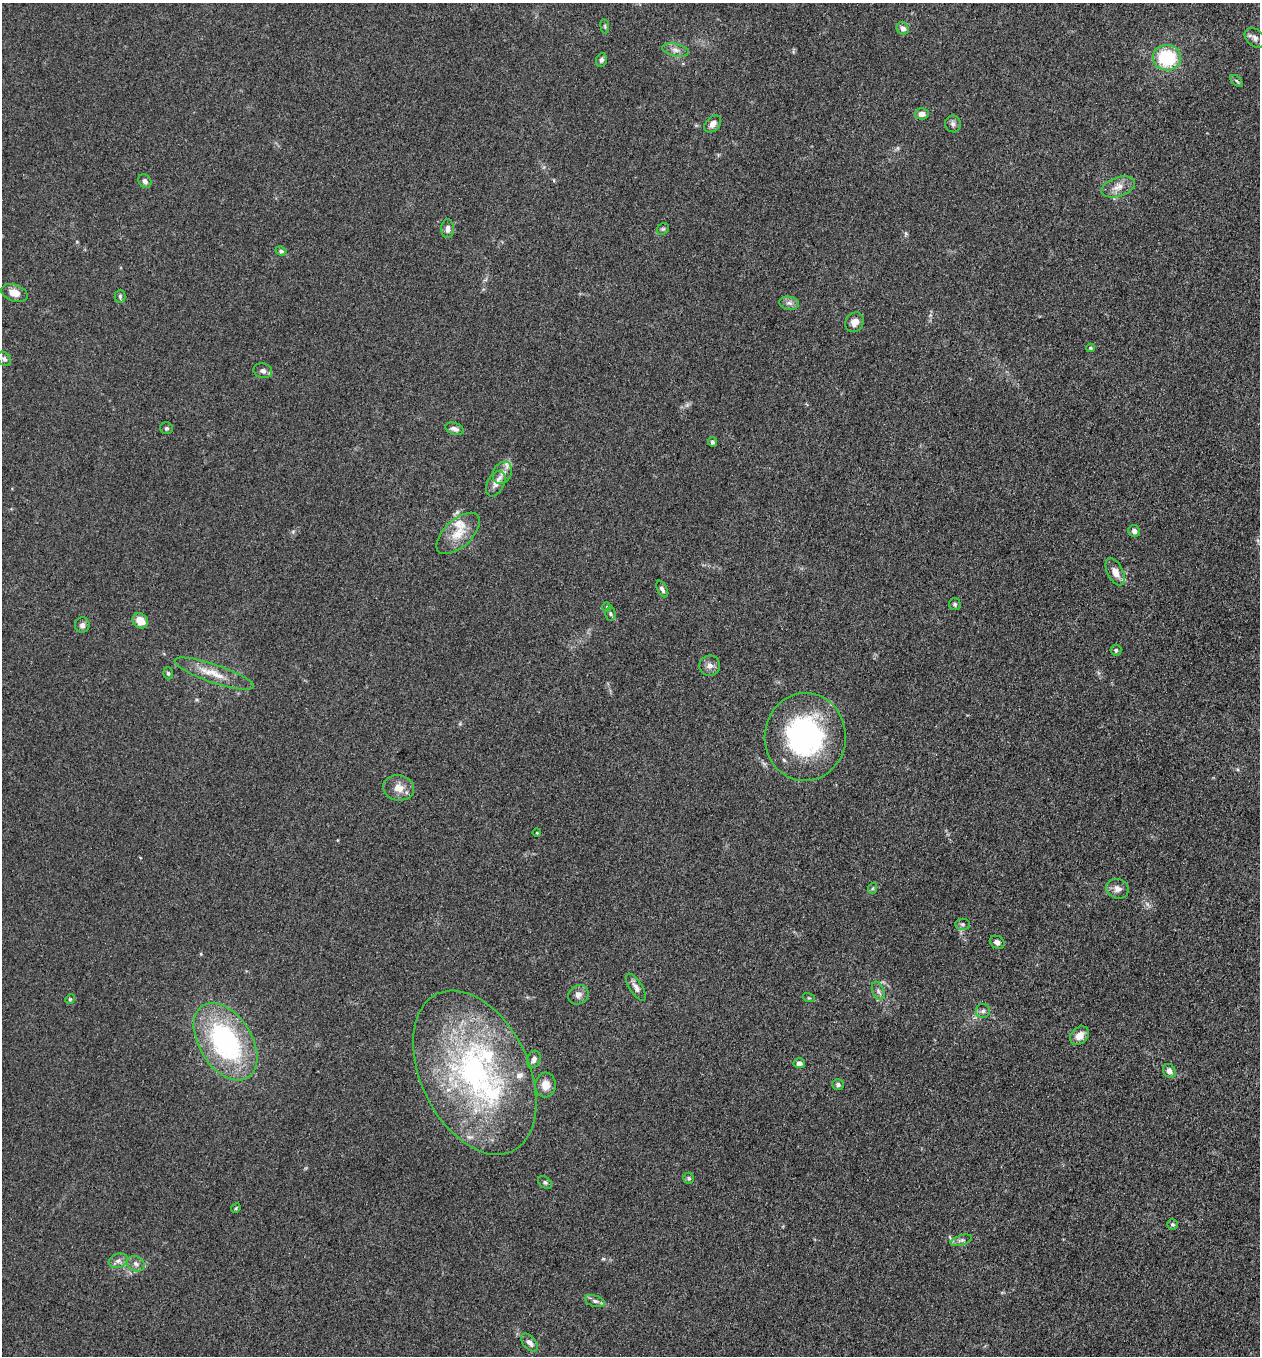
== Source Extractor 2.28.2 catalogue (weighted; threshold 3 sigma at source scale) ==
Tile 6 of 4 x 4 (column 2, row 2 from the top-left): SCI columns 1455-2712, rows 2723-4076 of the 5507 x 5462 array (HDU 1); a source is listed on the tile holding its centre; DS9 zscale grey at full resolution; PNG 1262 x 1358 px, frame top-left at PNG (2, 3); each listed source drawn as its Kron ellipse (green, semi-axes under 4 px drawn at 4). Nothing masked; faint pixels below the display range render black.
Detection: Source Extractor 2.28.2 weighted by HDU 2 'WHT'; one run over the whole footprint, this tile lists its part. Background 0.0767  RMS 0.0066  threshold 0.0296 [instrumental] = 3 sigma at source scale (4.5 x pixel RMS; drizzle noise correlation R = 1.50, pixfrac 1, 0.05/0.05 arcsec/px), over >= 5 px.
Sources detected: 77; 1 too faint to see at this stretch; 1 inside a brighter object's white glare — neither listed nor drawn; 5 inside a brighter listed object's ellipse — not listed separately; the other 70 listed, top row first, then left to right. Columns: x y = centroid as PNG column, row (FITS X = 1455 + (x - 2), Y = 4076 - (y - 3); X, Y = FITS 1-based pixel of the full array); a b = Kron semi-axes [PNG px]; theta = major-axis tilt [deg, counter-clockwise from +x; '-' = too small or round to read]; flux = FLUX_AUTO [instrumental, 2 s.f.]
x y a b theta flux
605 26 7 3 -82 0.86
903 28 6 5 - 3.1
1255 38 11 8 -42 2.6
675 50 13 6 -13 3.4
1167 58 14 13 - 37
601 60 7 5 66 1.8
1237 81 7 3 -42 0.95
922 114 7 5 3 4
713 124 10 6 46 4.2
953 124 8 8 - 2.4
145 181 7 6 - 2.1
1118 187 17 9 18 6.1
448 229 9 6 90 3
663 229 6 5 - 1.1
281 251 6 4 -26 1.3
14 293 13 8 -19 6.5
120 296 6 5 - 1.2
789 303 10 6 -10 2.6
855 322 10 9 - 4.7
1090 348 4 4 - 0.73
4 359 8 6 -48 1.8
263 371 9 7 -16 2.8
166 428 6 6 - 1.2
455 429 9 6 -19 2.7
712 442 5 4 - 1.5
502 473 11 9 60 4.9
496 484 14 8 63 4.4
1134 531 6 5 - 2.3
458 533 26 13 43 13
1115 572 14 8 -63 5.8
662 589 9 4 -63 2
955 604 6 6 - 1.2
607 607 5 4 - 0.71
610 613 7 5 -88 1.3
140 621 8 7 - 8.6
82 625 7 7 - 2.5
1116 650 5 5 - 1.1
710 666 10 10 - 3.4
168 673 6 4 -72 1.1
214 674 41 9 -19 12
805 737 44 40 88 110
399 788 15 12 -9 6.8
537 833 4 3 - 0.53
873 888 6 3 70 0.81
1117 889 11 9 -20 4
962 924 7 5 0 1.3
997 942 8 6 -33 2.7
636 987 15 6 -58 3.4
878 991 9 5 -69 2.1
578 995 11 9 31 3.6
809 998 6 4 -17 0.8
70 999 5 4 - 0.77
983 1011 7 7 - 1.9
1079 1036 10 8 41 5.6
225 1042 42 26 -58 110
534 1059 9 6 68 2.4
799 1063 5 5 - 3.2
1169 1071 7 6 - 4
475 1073 87 54 -64 180
545 1085 12 10 85 6.3
838 1085 6 5 - 1.6
689 1178 6 5 - 1.1
545 1182 8 5 -37 1.3
236 1208 5 4 - 0.77
1173 1224 5 5 - 1.1
961 1240 11 5 17 1.9
118 1261 10 7 20 2.8
136 1264 9 7 -27 2.7
595 1301 10 5 -18 2.2
529 1342 10 6 -48 3